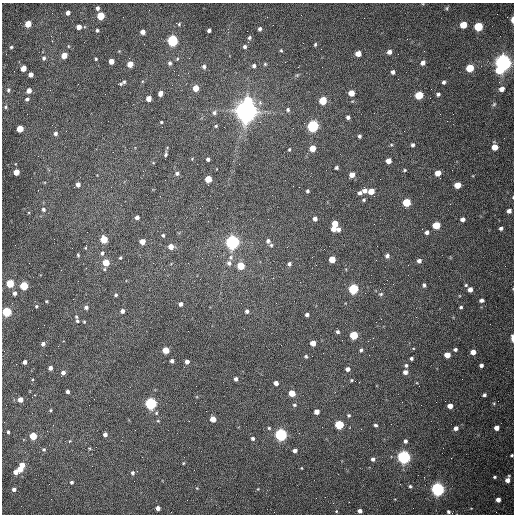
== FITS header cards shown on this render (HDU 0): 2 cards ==
NAXIS1  =                  512 /fastest changing axis
NAXIS2  =                  512 /next to fastest changing axis

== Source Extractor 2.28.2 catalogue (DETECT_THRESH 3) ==
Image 512 x 512 px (HDU 0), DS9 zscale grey, 1 PNG px = 1 image px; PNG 516 x 516 px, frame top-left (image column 1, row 512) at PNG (2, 3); no overlay
Background 1530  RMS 23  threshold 69.8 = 3 sigma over >= 5 px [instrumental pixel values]
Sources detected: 225; all 225 listed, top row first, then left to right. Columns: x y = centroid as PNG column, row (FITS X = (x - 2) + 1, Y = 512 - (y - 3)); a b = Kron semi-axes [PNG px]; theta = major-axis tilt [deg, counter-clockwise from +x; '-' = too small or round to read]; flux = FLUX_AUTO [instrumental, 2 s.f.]
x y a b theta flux
97 8 4 4 - 4.4e+03
447 8 6 4 89 2.1e+03
68 13 4 4 - 7.8e+03
101 16 5 5 - 6.4e+04
512 20 5 2 - 1.1e+04
28 24 5 4 - 3.0e+04
178 24 8 4 -18 2.7e+03
463 25 5 5 - 3.3e+04
478 26 5 5 - 9.7e+04
79 27 4 4 - 1.0e+04
260 29 4 4 - 3.9e+03
97 30 4 3 - 2.6e+03
209 30 4 3 - 4.4e+03
143 32 4 4 - 9.9e+03
51 36 3 2 - 1.5e+03
249 38 6 5 - 3.5e+03
172 40 5 5 - 2.6e+05
315 44 5 3 - 2.1e+03
68 46 5 3 - 1.4e+03
11 47 4 4 - 1.9e+03
245 47 5 5 - 3.6e+03
321 49 2 2 - 6.5e+02
281 50 4 4 - 1.8e+03
389 52 5 4 - 7.7e+03
358 53 5 4 - 1.5e+04
64 55 5 4 - 1.8e+04
44 58 6 5 - 3.8e+03
96 59 3 3 - 1.9e+03
177 59 5 4 - 1.7e+03
111 61 4 4 - 1.6e+04
503 62 6 6 - 1.1e+06
170 63 5 4 - 3.5e+03
423 63 6 5 - 7.1e+03
130 64 5 4 - 2.0e+04
265 64 5 5 - 2.1e+03
204 66 6 5 - 4.2e+03
254 66 5 4 - 4.0e+03
23 68 5 4 - 2.0e+04
470 68 5 5 - 5.5e+04
499 70 6 5 - 4.7e+04
393 72 5 4 - 4.5e+03
31 75 4 4 - 9.1e+03
297 75 7 4 44 2.4e+03
124 82 6 4 33 2.2e+03
444 82 4 4 - 3.5e+03
121 84 5 4 - 2.1e+03
196 88 5 4 - 2.6e+04
502 89 6 5 - 8.7e+03
8 90 5 4 - 2.5e+03
29 90 4 4 - 1.2e+04
160 93 4 4 - 1.0e+04
351 93 5 4 - 2.2e+04
105 94 2 2 - 6.6e+02
438 94 5 4 - 3.2e+03
419 95 5 5 - 6.2e+04
149 98 4 4 - 1.5e+04
27 99 4 3 - 3.3e+03
323 100 5 5 - 6.9e+04
248 101 6 6 - 5.5e+04
494 104 6 5 - 2.4e+03
5 107 4 4 - 1.8e+03
288 110 6 5 - 3.5e+03
246 111 8 7 - 2.1e+06
214 113 6 5 - 3.8e+03
348 117 4 4 - 4.3e+03
161 122 3 3 - 1.5e+03
216 126 4 3 - 1.9e+03
313 126 5 5 - 3.5e+05
293 128 2 2 - 7.5e+02
20 129 5 4 - 4.4e+04
55 133 5 5 - 4.5e+03
359 136 4 3 - 2.9e+03
413 145 4 4 - 3.4e+03
495 147 5 5 - 2.1e+04
312 148 5 4 - 2.3e+04
289 149 4 3 - 1.6e+03
166 154 4 3 - 2.7e+03
192 159 4 4 - 1.3e+03
208 159 4 3 - 4.0e+03
388 161 5 4 - 1.3e+04
336 168 4 3 - 2.8e+03
404 170 4 3 - 1.7e+03
16 172 4 4 - 2.4e+04
177 173 5 5 - 3.6e+03
438 173 5 4 - 1.8e+04
352 175 5 4 - 1.3e+04
208 179 5 4 - 3.4e+04
78 184 4 4 - 8.1e+03
457 185 5 4 - 2.6e+04
299 187 2 2 - 8.9e+02
307 191 3 3 - 2.3e+03
364 191 5 5 - 7.5e+03
371 191 5 4 - 2.2e+04
360 193 4 4 - 4.5e+03
513 197 4 2 - 9.6e+02
364 200 5 4 - 2.3e+03
406 202 5 5 - 6.7e+04
43 209 6 5 - 3.6e+03
509 211 5 4 - 7.0e+03
137 217 4 4 - 5.7e+03
315 219 4 4 - 5.9e+03
462 219 4 4 - 6.0e+03
335 223 6 4 -48 2.6e+04
436 225 5 5 - 4.9e+04
501 228 4 4 - 3.8e+03
334 229 8 4 -13 1.7e+04
427 232 4 4 - 5.2e+03
163 235 4 4 - 2.3e+03
104 239 5 5 - 4.5e+04
142 241 4 4 - 1.6e+04
268 241 5 5 - 4.1e+03
232 242 5 5 - 7.1e+05
271 245 5 5 - 2.2e+03
171 246 5 5 - 1.4e+04
86 247 7 2 75 1.4e+03
102 253 6 4 71 3.4e+03
78 255 4 3 - 1.7e+03
387 256 5 5 - 4.8e+03
231 257 8 7 - 4.8e+03
120 258 4 3 - 1.8e+03
332 259 5 4 - 2.9e+04
419 261 5 4 - 5.8e+03
106 262 5 4 - 4.1e+04
229 263 7 6 - 5.4e+03
289 264 4 4 - 4.2e+03
241 266 5 5 - 3.8e+04
10 283 5 5 - 7.1e+04
424 285 5 4 - 3.2e+03
466 285 4 4 - 1.9e+03
24 286 5 5 - 8.2e+04
353 289 5 5 - 1.7e+05
470 289 4 4 - 8.8e+03
15 293 4 4 - 6.1e+03
381 294 6 4 21 2.2e+03
116 295 3 3 - 2.6e+03
481 300 4 4 - 4.4e+03
46 301 3 2 - 1.5e+03
276 303 2 2 - 1.1e+03
180 304 4 4 - 5.2e+03
36 306 4 4 - 2.0e+03
86 307 5 4 - 4.2e+03
461 307 4 3 - 2.4e+03
122 311 4 4 - 5.7e+03
247 311 4 4 - 4.2e+03
7 312 5 5 - 1.5e+05
307 315 4 3 - 3.6e+03
381 319 2 2 - 9.2e+02
77 321 7 5 -81 4.0e+03
84 322 4 3 - 1.5e+03
337 332 4 4 - 3.0e+03
354 335 5 5 - 6.7e+04
512 338 7 3 -85 8.4e+03
313 343 4 4 - 1.6e+04
43 344 4 4 - 4.8e+03
455 349 4 3 - 3.1e+03
166 350 5 4 - 3.5e+04
361 350 5 3 - 2.9e+03
473 352 4 4 - 1.1e+04
447 355 5 4 - 2.0e+04
306 356 4 4 - 2.2e+03
411 358 3 3 - 3.1e+03
172 361 4 3 - 4.2e+03
187 361 4 4 - 6.4e+03
25 362 4 3 - 5.6e+03
406 365 5 5 - 3.3e+03
481 365 4 3 - 4.7e+03
50 368 4 4 - 7.0e+03
348 369 5 4 - 6.5e+03
405 372 5 5 - 6.9e+03
63 373 5 4 - 6.7e+03
32 379 3 3 - 1.6e+04
236 379 4 4 - 4.7e+03
351 380 5 4 - 2.2e+03
276 383 4 4 - 7.4e+03
67 392 4 3 - 4.4e+03
292 393 5 4 - 3.1e+04
35 395 3 2 - 1.4e+03
484 395 4 3 - 3.0e+03
94 399 2 2 - 5.5e+02
20 400 4 4 - 1.4e+04
151 403 5 5 - 3.5e+05
494 403 4 3 - 1.4e+03
294 405 5 5 - 2.8e+03
450 406 4 4 - 1.2e+04
50 410 4 3 - 1.7e+03
317 412 4 4 - 1.1e+04
156 413 5 5 - 2.4e+03
349 415 6 5 - 2.7e+03
213 419 5 4 - 2.2e+04
189 421 2 2 - 7.6e+02
339 424 5 5 - 1.1e+05
375 425 5 4 - 2.8e+03
269 428 4 4 - 1.8e+03
456 428 5 4 - 5.8e+03
496 428 4 4 - 1.0e+04
8 432 4 3 - 2.3e+03
105 434 4 4 - 5.9e+03
281 434 5 5 - 4.3e+05
33 436 5 4 - 5.0e+04
253 438 4 4 - 3.5e+03
405 441 4 4 - 4.0e+03
44 449 5 5 - 2.7e+03
295 451 4 4 - 6.1e+03
512 455 3 3 - 1.8e+03
404 457 5 5 - 5.7e+05
373 459 5 4 - 4.6e+03
183 463 4 3 - 1.3e+03
22 465 4 4 - 1.6e+04
301 468 4 2 - 1.0e+03
20 469 5 5 - 1.6e+04
16 472 4 4 - 9.0e+03
133 473 5 5 - 3.3e+03
495 477 4 3 - 2.0e+03
507 480 5 5 - 8.9e+03
72 482 4 4 - 2.7e+03
400 484 2 2 - 7.5e+02
410 486 5 4 - 2.1e+03
14 489 4 4 - 5.3e+03
438 489 5 5 - 6.3e+05
316 498 2 2 - 3.3e+03
498 500 4 4 - 8.3e+03
158 508 4 4 - 7.6e+03
336 511 4 3 - 1.1e+03
360 511 4 4 - 5.9e+03
448 512 4 3 - 2.7e+03
At the frame edge (FLAGS 8, measured only in part): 5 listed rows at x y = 512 20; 513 197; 7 312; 512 338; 512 455